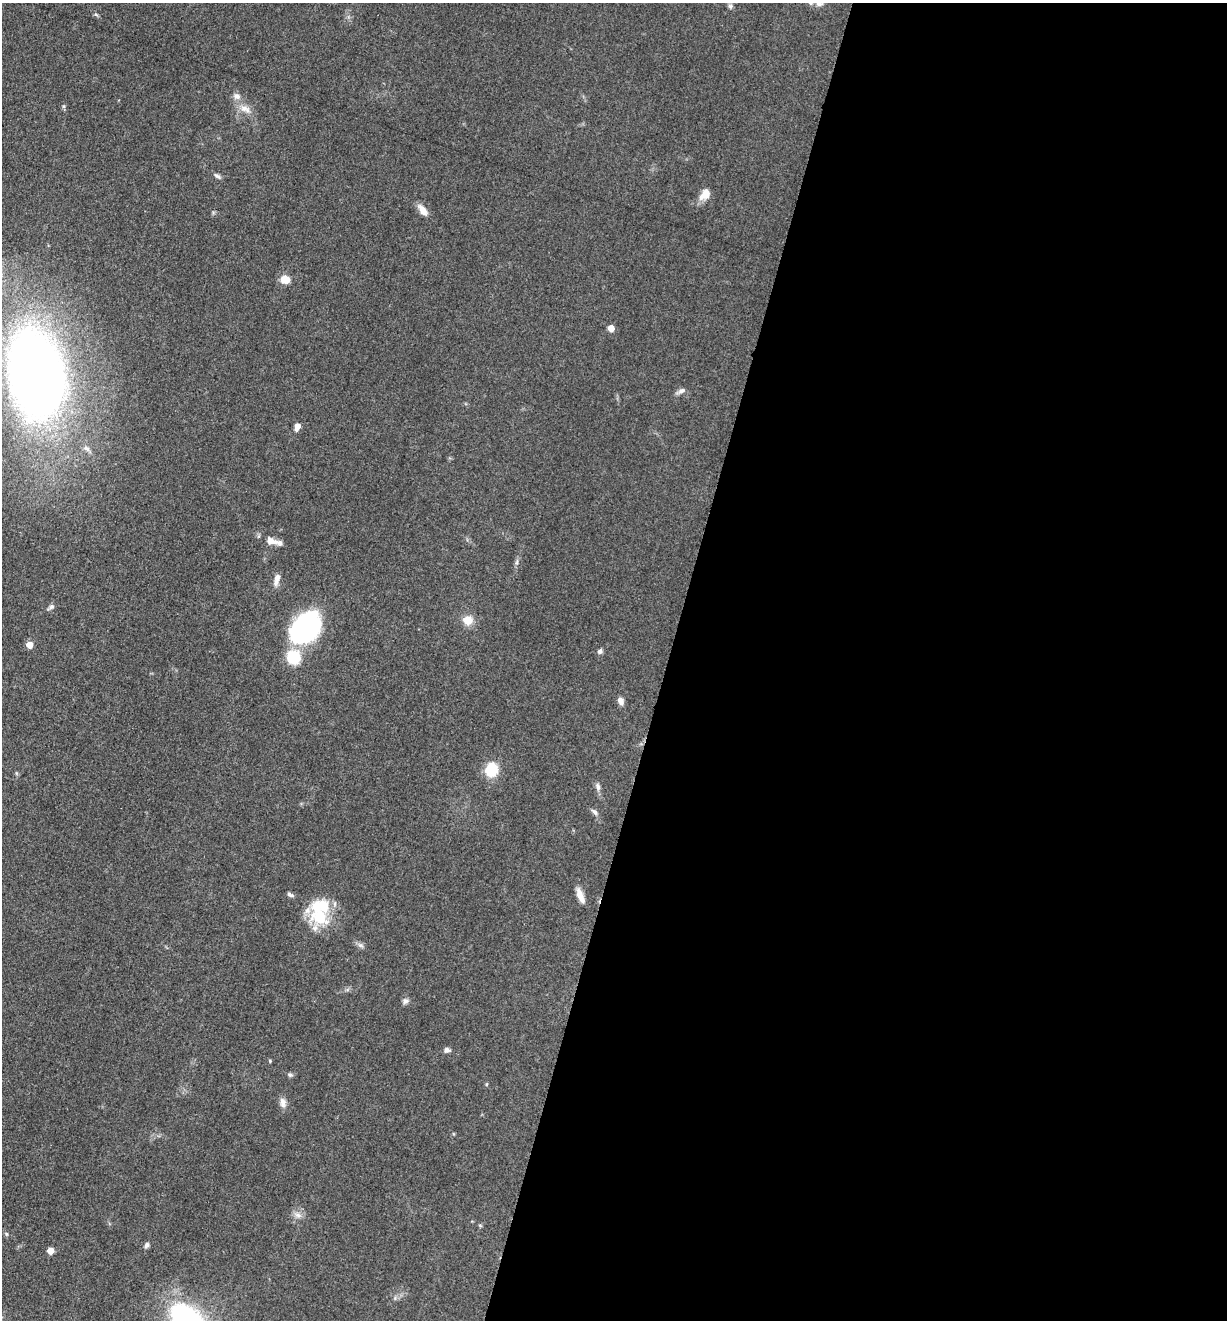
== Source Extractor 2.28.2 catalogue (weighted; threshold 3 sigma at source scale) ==
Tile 12 of 4 x 4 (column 4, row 3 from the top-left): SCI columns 3938-5162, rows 1330-2647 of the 5302 x 5291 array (HDU 1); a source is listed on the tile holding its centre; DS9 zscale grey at full resolution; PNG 1229 x 1322 px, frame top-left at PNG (2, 3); no overlay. Shown black and unused: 46% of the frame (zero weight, under 3 of 5 exposures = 1% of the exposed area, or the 3 px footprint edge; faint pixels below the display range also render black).
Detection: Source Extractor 2.28.2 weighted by HDU 2 'WHT'; one run over the whole footprint, this tile lists its part. Background 0.0509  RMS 0.0058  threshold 0.0263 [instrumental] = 3 sigma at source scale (4.5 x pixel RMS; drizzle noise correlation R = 1.50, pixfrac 1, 0.05/0.05 arcsec/px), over >= 5 px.
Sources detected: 44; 1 inside a brighter object's white glare — not listed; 2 inside a brighter listed object's ellipse — not listed separately; the other 41 listed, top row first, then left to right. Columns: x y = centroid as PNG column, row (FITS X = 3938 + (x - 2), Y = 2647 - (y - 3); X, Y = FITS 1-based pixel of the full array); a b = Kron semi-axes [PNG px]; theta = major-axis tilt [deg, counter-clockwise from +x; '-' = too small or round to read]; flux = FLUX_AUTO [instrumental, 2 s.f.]
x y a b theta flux
819 4 10 5 4 2.1
730 6 7 6 - 1.4
96 14 6 4 -3 0.84
236 96 10 8 -27 3
245 109 17 9 -23 5.5
217 176 11 5 -31 1.7
705 194 14 10 51 6.9
422 210 15 8 -54 4.9
285 279 10 9 - 6.7
611 328 5 5 - 8
36 374 59 35 -80 790
681 391 13 5 31 2.3
297 427 9 6 73 3.7
87 449 9 7 -42 2.4
271 541 18 9 -12 5.6
517 562 9 4 81 1.4
277 579 16 6 75 4.2
51 607 10 6 32 1.7
468 620 9 9 - 8.9
305 627 29 20 53 110
29 645 5 5 - 8.1
600 651 7 6 - 1.5
294 657 16 16 - 20
621 701 9 7 -67 2.8
491 770 11 9 67 24
598 786 11 6 -73 2.1
594 812 10 5 -43 1.9
290 895 8 5 -32 1.5
580 896 18 7 -68 5.5
319 916 29 25 -45 27
360 945 9 6 -26 1.9
405 1001 8 7 - 1.9
447 1050 8 6 9 1.9
270 1061 4 4 - 0.61
290 1075 6 4 -43 1
486 1084 5 3 - 0.62
283 1103 13 8 -81 3.5
298 1215 11 6 -15 2.9
6 1234 6 5 - 0.93
147 1245 8 6 57 1.6
50 1251 5 5 - 8
Isophote crosses this tile's border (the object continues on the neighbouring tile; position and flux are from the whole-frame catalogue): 1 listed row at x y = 36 374